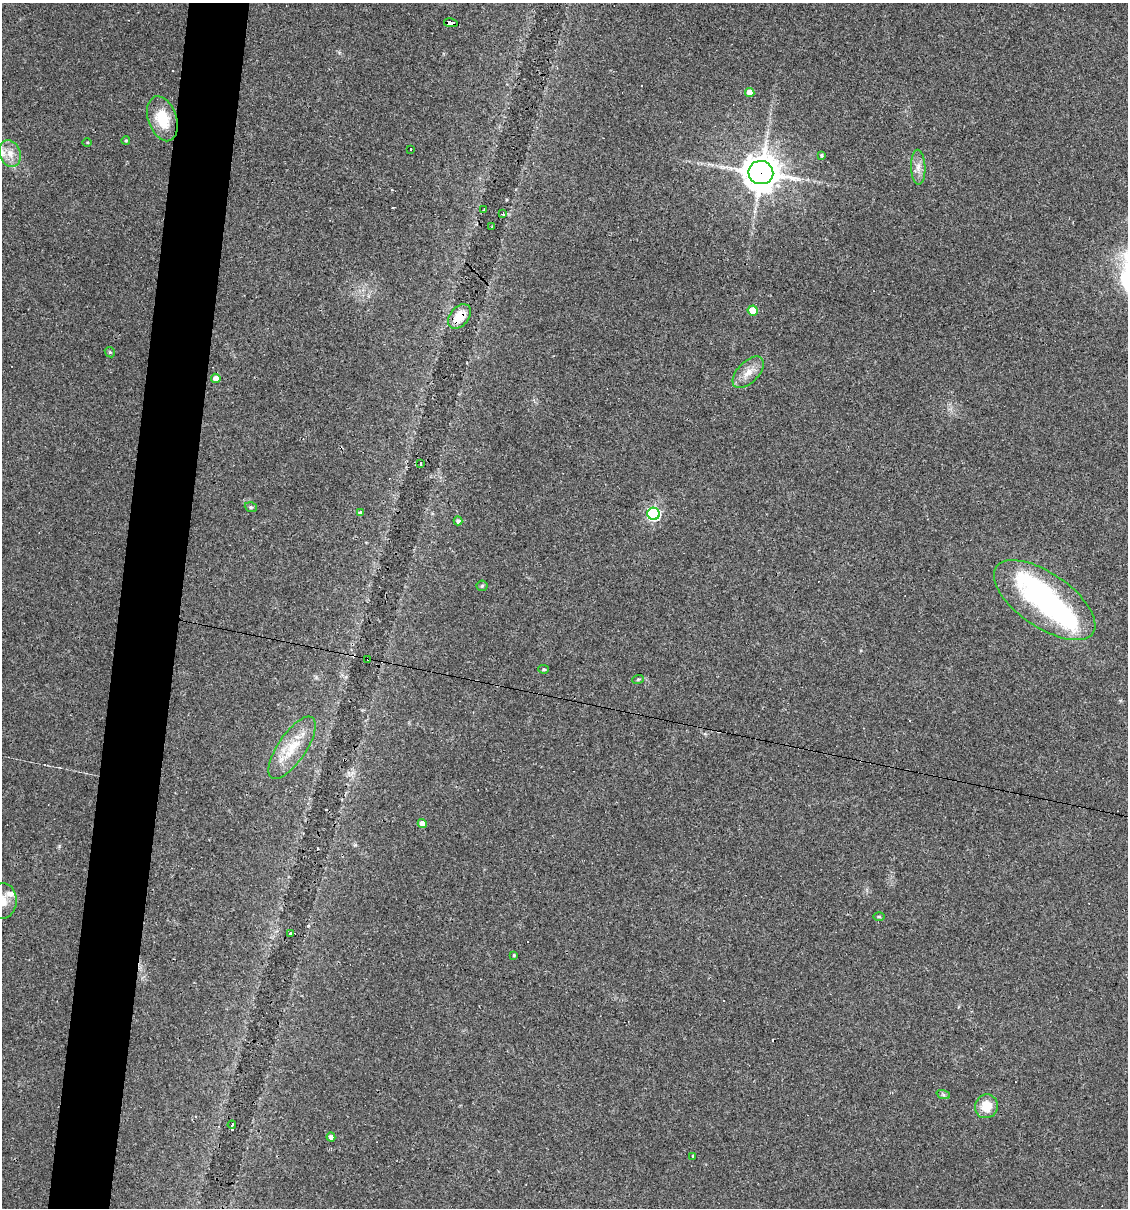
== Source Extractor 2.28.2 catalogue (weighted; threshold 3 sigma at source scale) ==
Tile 7 of 4 x 4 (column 3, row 2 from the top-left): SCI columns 2365-3490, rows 2413-3618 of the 4845 x 4824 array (HDU 1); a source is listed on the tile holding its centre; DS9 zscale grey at full resolution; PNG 1130 x 1210 px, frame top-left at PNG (2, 3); each listed source drawn as its Kron ellipse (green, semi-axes under 4 px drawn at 4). Shown black and unused: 6% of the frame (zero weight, under 3 of 4 exposures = <1% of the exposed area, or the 3 px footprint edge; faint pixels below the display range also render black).
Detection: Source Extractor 2.28.2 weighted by HDU 2 'WHT'; one run over the whole footprint, this tile lists its part. Background 0.0911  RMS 0.0055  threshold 0.0247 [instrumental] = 3 sigma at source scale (4.5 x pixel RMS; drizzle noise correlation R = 1.50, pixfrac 1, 0.05/0.05 arcsec/px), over >= 5 px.
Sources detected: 59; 2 inside a brighter object's white glare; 16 cosmic-ray / hot-pixel residue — neither listed nor drawn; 2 inside a brighter listed object's ellipse — not listed separately; the other 39 listed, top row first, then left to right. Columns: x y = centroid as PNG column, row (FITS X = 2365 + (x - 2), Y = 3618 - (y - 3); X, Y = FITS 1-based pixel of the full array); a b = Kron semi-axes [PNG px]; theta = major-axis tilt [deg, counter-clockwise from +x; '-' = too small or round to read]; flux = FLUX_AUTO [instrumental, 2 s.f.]
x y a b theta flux
451 23 7 4 -10 58
750 93 5 4 - 6.1
162 119 23 14 -71 18
126 140 4 4 - 0.73
87 142 5 3 - 0.54
411 149 3 3 - 10
10 154 14 10 -71 6
822 155 4 4 - 0.89
918 167 17 7 -88 4.2
761 173 12 11 - 1200
484 210 3 2 - 0.49
503 214 3 3 - 0.9
492 227 3 3 - 1
753 311 5 5 - 13
460 316 14 9 50 9.8
110 352 5 4 - 0.81
748 372 19 10 46 6.3
216 378 5 4 - 3.7
421 464 4 3 - 2.3
251 507 6 4 -20 0.85
360 512 3 3 - 1
653 514 6 6 - 100
458 521 4 4 - 1.4
482 586 5 5 - 0.69
1045 600 59 27 -35 100
368 659 3 2 - 0.73
544 669 5 4 - 0.83
638 679 6 3 19 0.6
292 748 36 14 56 16
422 823 4 4 - 3.6
2 901 18 14 81 7.4
879 916 6 4 0 0.79
290 933 4 3 - 1.6
514 955 4 4 - 0.69
943 1094 7 4 -20 0.93
986 1106 12 11 - 9.8
232 1125 4 3 - 3.2
331 1137 4 4 - 2
693 1156 3 2 - 0.59
Overlapping masked pixels (flux is a lower limit): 4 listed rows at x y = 451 23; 761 173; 460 316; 368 659
Isophote crosses this tile's border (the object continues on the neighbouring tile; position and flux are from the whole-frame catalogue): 1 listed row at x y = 2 901